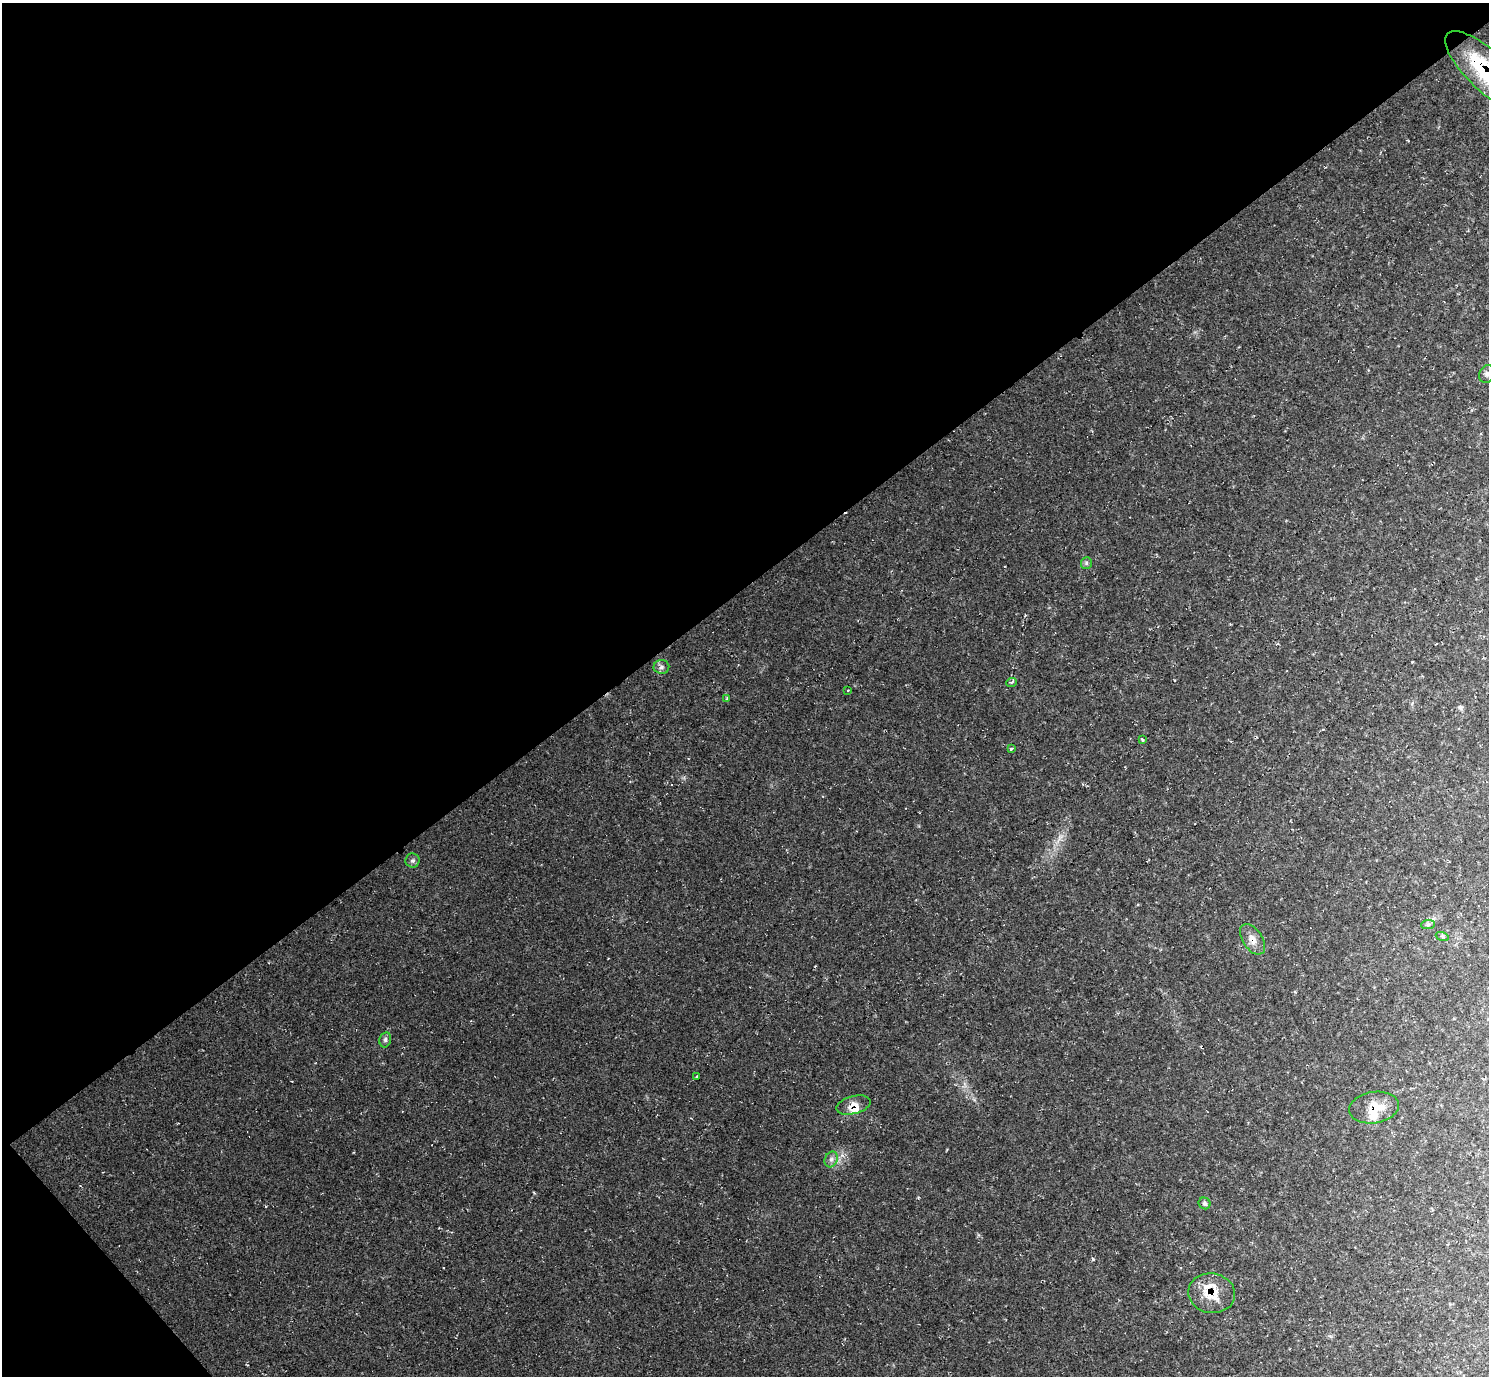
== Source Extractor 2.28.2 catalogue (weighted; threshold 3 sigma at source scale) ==
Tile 5 of 4 x 4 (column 1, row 2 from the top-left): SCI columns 9-1495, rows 3050-4423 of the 5955 x 5951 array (HDU 1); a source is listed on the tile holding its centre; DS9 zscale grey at full resolution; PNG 1491 x 1378 px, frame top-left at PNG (2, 3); each listed source drawn as its Kron ellipse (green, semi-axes under 4 px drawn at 4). Shown black and unused: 44% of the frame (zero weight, under 2 of 3 exposures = <1% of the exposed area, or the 3 px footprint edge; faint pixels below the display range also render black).
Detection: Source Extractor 2.28.2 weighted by HDU 2 'WHT'; one run over the whole footprint, this tile lists its part. Background 0.0347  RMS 0.0065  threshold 0.0292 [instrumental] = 3 sigma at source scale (4.5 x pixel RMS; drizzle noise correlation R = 1.50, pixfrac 1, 0.05/0.05 arcsec/px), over >= 5 px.
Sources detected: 26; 4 cosmic-ray / hot-pixel residue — neither listed nor drawn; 2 inside a brighter listed object's ellipse — not listed separately; the other 20 listed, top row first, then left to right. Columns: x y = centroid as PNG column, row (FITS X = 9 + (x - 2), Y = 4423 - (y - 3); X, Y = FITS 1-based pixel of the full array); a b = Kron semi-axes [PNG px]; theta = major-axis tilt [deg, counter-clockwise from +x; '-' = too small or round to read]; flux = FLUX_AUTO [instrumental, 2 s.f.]
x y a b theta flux
1488 72 56 20 -43 65
1487 374 9 7 65 2.2
1086 563 6 5 - 1.3
661 667 8 7 - 2.1
1011 682 5 3 - 0.84
848 690 3 2 - 0.49
727 698 4 3 - 0.55
1143 740 4 3 - 1.6
1011 749 3 3 - 3.9
413 861 7 7 - 1.6
1428 925 7 4 1 1.3
1442 936 6 4 -19 1
1253 939 17 10 -55 6.2
385 1040 8 5 77 1.6
697 1077 3 3 - 2.7
853 1105 17 9 15 6.1
1374 1108 25 15 9 14
831 1159 8 6 69 2.2
1205 1203 6 5 - 1.5
1212 1293 23 20 -9 17
Overlapping masked pixels (flux is a lower limit): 4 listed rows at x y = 1488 72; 853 1105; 1374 1108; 1212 1293
Isophote crosses this tile's border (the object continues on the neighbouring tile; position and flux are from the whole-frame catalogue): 2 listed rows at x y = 1488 72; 1487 374
Unlisted compact peaks at least as high as the median listed source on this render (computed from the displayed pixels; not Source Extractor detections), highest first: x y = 1093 1259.